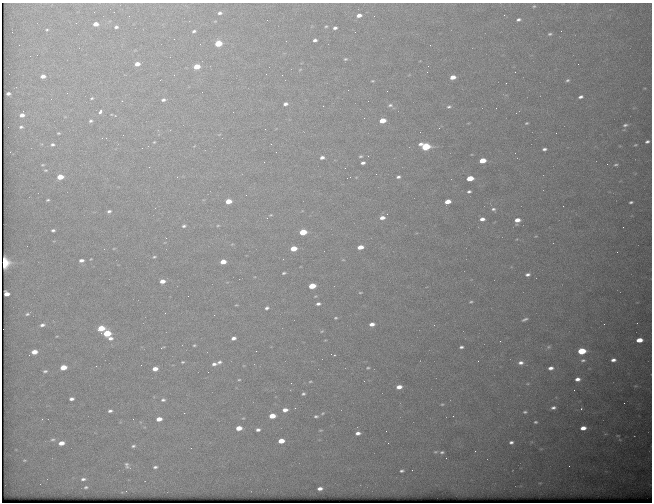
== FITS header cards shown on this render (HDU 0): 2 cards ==
NAXIS1  =                  650 / Width of table row in bytes
NAXIS2  =                  500 / Number of rows in table

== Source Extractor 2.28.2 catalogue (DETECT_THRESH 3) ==
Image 650 x 500 px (HDU 0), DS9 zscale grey, 1 PNG px = 1 image px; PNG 654 x 504 px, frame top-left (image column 1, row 500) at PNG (2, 3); no overlay
Background 619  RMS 3.1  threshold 9.35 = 3 sigma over >= 5 px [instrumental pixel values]
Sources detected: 185; all 185 listed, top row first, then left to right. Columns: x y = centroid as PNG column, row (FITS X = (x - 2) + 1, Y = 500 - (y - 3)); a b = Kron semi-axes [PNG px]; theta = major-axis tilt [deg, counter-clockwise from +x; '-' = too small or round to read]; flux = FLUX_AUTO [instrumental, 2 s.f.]
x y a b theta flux
534 6 4 4 - 240
220 13 5 4 - 560
359 15 6 4 12 1300
504 15 2 2 - 130
518 19 4 3 - 470
96 24 5 4 - 1700
326 26 4 3 - 230
116 27 5 4 - 450
335 28 4 3 - 560
47 30 4 3 - 210
194 31 5 3 - 400
550 34 4 3 - 270
315 40 4 3 - 570
218 43 5 4 - 6600
200 44 2 2 - 92
19 45 2 2 - 120
430 45 2 2 - 210
345 59 6 4 14 310
137 64 5 4 - 1500
197 67 5 4 - 3800
266 74 2 2 - 200
43 76 5 4 - 1100
453 77 5 4 - 2100
567 80 3 2 - 260
372 81 5 4 - 240
8 93 4 3 - 580
67 93 2 2 - 120
581 97 5 3 - 540
92 98 5 4 - 240
163 100 6 4 4 610
285 104 5 4 - 690
390 105 8 5 7 670
323 106 2 2 - 220
449 107 8 6 14 660
100 112 5 3 - 780
22 115 6 4 64 1200
382 120 5 4 - 3700
91 121 5 5 - 420
526 123 3 2 - 210
625 125 6 4 9 470
21 127 5 4 - 360
439 128 4 3 - 190
58 133 4 3 - 230
106 138 3 3 - 140
647 141 4 3 - 430
154 142 5 4 - 250
52 144 6 5 - 510
636 145 4 3 - 200
194 146 5 3 - 160
425 146 7 4 -8 16000
142 148 2 2 - 880
544 149 4 3 - 520
10 152 2 2 - 100
360 156 5 4 - 280
368 156 2 2 - 96
322 157 4 4 - 730
482 160 5 4 - 4400
264 162 2 2 - 87
363 163 4 3 - 590
607 164 2 2 - 350
616 164 6 4 20 350
43 165 6 4 18 280
149 167 2 2 - 94
345 168 2 2 - 100
46 170 6 4 0 300
60 177 5 4 - 3800
398 177 5 3 - 460
470 178 5 4 - 4800
469 191 4 3 - 380
246 195 3 2 - 170
48 200 5 3 - 300
228 201 5 4 - 3200
447 201 5 4 - 2300
631 202 4 2 - 340
493 209 6 4 0 400
109 211 4 3 - 430
271 215 5 4 - 210
382 218 5 4 - 1200
482 219 5 3 - 950
517 220 5 4 - 1700
218 225 5 3 - 220
184 226 4 3 - 380
623 227 2 2 - 350
53 230 4 3 - 400
303 232 5 4 - 6800
536 236 4 3 - 180
360 247 5 4 - 2200
293 248 5 4 - 3500
154 257 4 3 - 240
81 260 5 3 - 800
223 262 5 4 - 2200
4 263 5 5 - 9400
284 273 6 3 9 350
528 274 6 4 9 620
162 281 5 4 - 1600
312 286 5 4 - 5100
360 293 3 2 - 160
7 294 5 4 - 1200
471 302 4 3 - 260
318 304 4 3 - 540
236 305 5 3 - 170
267 308 5 4 - 470
165 313 2 2 - 130
27 314 5 4 - 300
336 318 3 2 - 230
525 319 8 4 21 490
372 324 5 4 - 1100
604 324 2 2 - 430
42 325 6 4 12 620
101 328 5 4 - 4800
322 331 5 3 - 200
107 333 5 4 - 7400
110 338 6 4 -4 740
234 338 4 3 - 780
639 340 5 4 - 2800
500 341 2 2 - 120
194 345 3 3 - 220
163 347 5 2 - 150
461 347 4 3 - 460
549 347 6 5 - 330
582 351 6 4 7 9600
34 352 5 4 - 2100
331 354 2 2 - 300
583 360 6 4 8 370
613 360 5 3 - 790
478 361 3 2 - 370
183 362 3 2 - 210
219 362 5 4 - 460
521 363 8 6 4 950
214 364 5 4 - 610
141 365 2 2 - 130
63 367 5 4 - 3200
368 368 4 3 - 240
551 368 5 4 - 870
155 369 5 4 - 1600
45 371 6 4 8 370
208 372 2 2 - 110
577 379 5 4 - 990
239 380 3 2 - 190
310 381 6 3 1 240
291 383 3 2 - 190
399 387 5 4 - 1500
574 390 2 2 - 91
303 394 5 4 - 430
71 399 5 3 - 720
163 400 6 5 - 460
442 404 4 4 - 240
295 408 3 3 - 170
553 408 6 4 9 650
581 409 3 3 - 210
285 410 7 5 8 1400
110 411 6 4 6 560
525 412 5 4 - 350
184 413 3 2 - 170
322 413 6 4 23 340
272 416 5 4 - 3400
316 416 7 5 6 470
453 416 2 2 - 120
42 419 3 2 - 300
133 419 3 2 - 240
159 419 5 4 - 2000
535 422 5 3 - 310
239 428 5 4 - 2500
583 428 5 4 - 1600
258 430 5 4 - 640
320 430 6 4 17 260
386 431 2 2 - 530
358 433 5 4 - 920
618 436 4 2 - 140
53 439 7 5 18 500
281 441 5 4 - 3000
511 442 5 4 - 560
61 443 6 4 13 1700
133 446 6 4 11 400
475 451 2 2 - 470
435 452 6 4 1 310
442 452 5 4 - 400
24 460 5 3 - 200
127 465 9 5 -63 610
155 467 6 3 3 430
402 471 4 3 - 410
83 479 6 4 3 540
540 483 5 4 - 230
86 487 4 3 - 290
320 488 5 3 - 920
At the frame edge (FLAGS 8, measured only in part): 1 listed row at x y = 4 263